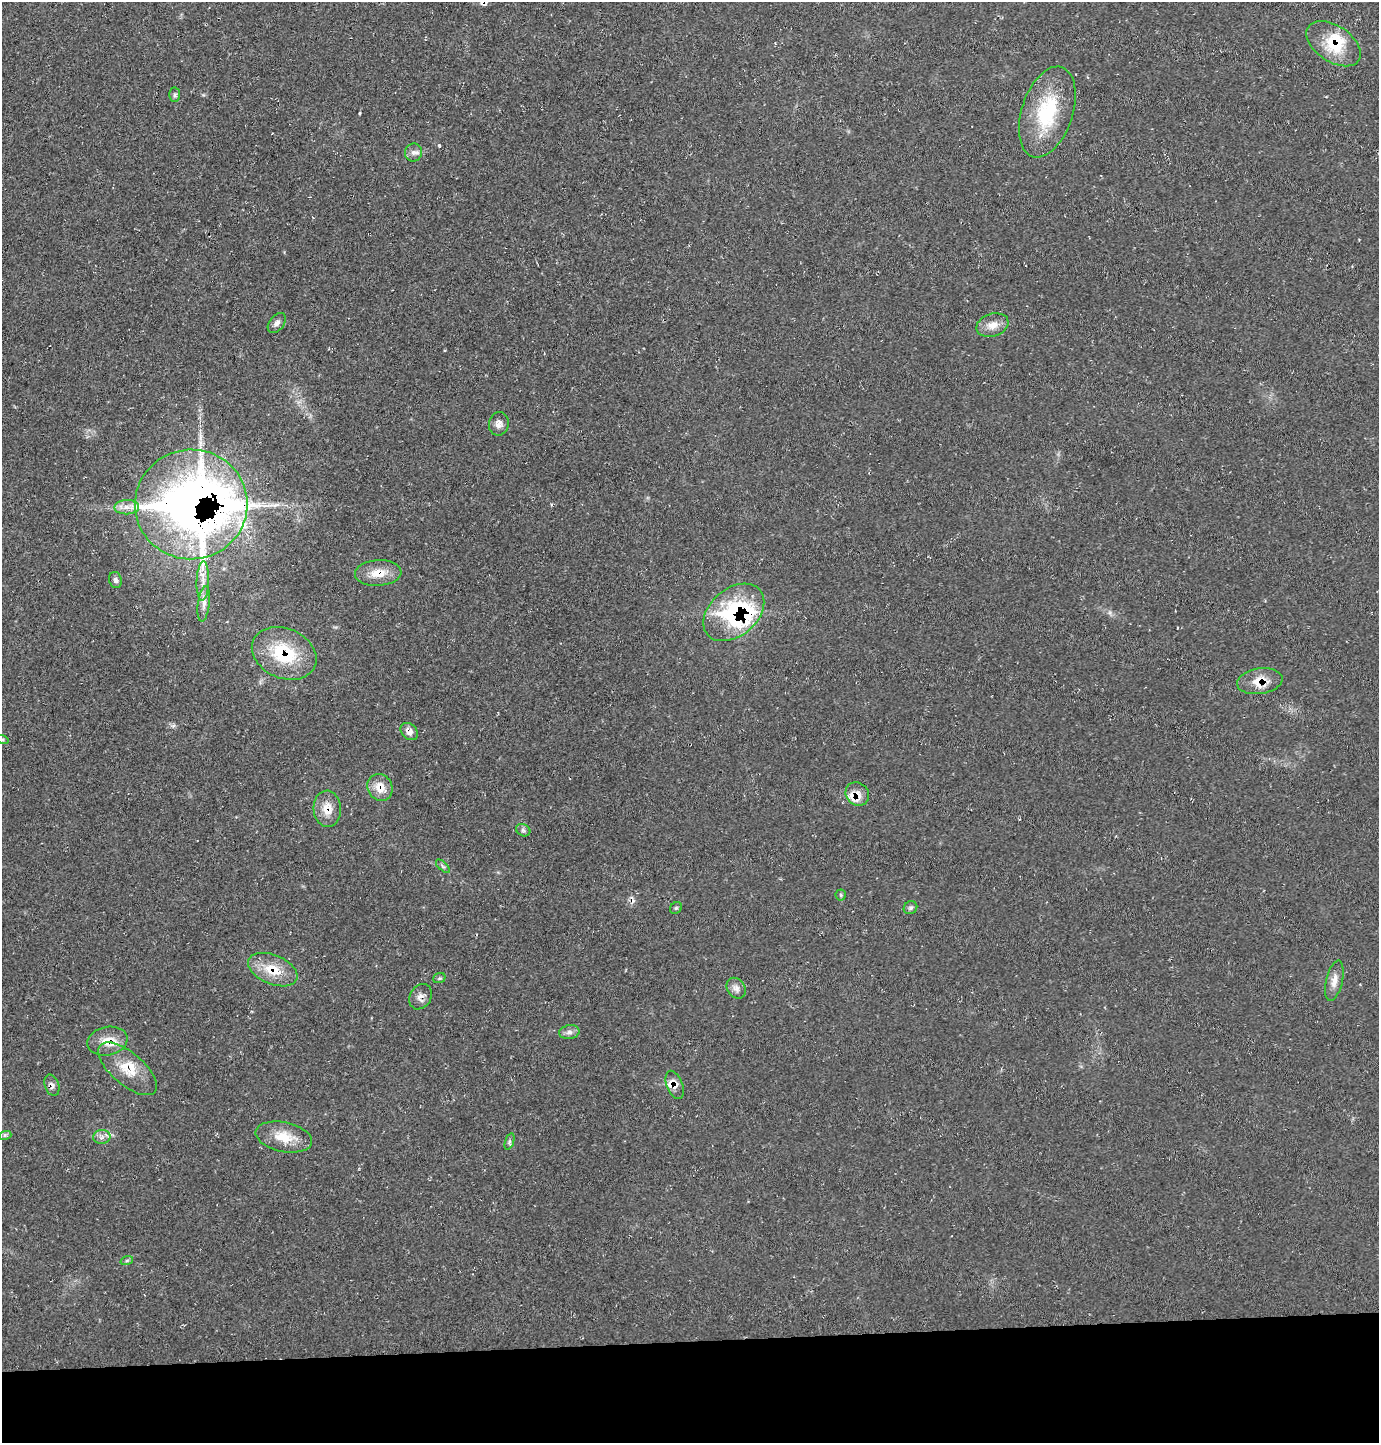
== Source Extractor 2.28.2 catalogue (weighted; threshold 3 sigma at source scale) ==
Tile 8 of 3 x 3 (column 2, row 3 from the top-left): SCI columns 1471-2847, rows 1-1441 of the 4309 x 4326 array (HDU 1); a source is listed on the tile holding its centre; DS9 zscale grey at full resolution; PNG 1381 x 1445 px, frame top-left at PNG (2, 2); each listed source drawn as its Kron ellipse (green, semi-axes under 4 px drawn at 4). Shown black and unused: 7% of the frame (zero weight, under 2 of 3 exposures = <1% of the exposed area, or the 3 px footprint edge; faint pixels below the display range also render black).
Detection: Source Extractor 2.28.2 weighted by HDU 2 'WHT'; one run over the whole footprint, this tile lists its part. Background 0.0209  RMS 0.0061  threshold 0.0273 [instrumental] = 3 sigma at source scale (4.5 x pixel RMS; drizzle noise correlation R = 1.50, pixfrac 1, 0.05/0.05 arcsec/px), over >= 5 px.
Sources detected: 50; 1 inside a brighter object's white glare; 1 cosmic-ray / hot-pixel residue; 1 long thin detection or spike segment (spike, bleed or trail) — neither listed nor drawn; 6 inside a brighter listed object's ellipse — not listed separately; the other 41 listed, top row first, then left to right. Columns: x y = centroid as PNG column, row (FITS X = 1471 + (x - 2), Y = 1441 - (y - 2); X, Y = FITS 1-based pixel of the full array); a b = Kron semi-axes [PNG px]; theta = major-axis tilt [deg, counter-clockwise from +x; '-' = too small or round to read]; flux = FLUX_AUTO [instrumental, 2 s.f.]
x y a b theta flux
1334 44 30 18 -33 22
175 95 7 5 87 1.3
1047 112 47 25 72 42
413 152 9 8 - 2.7
277 323 11 7 53 2.6
992 325 16 11 18 6.5
499 424 12 10 80 3.6
191 504 56 55 - 580
127 507 12 7 1 4.2
378 573 23 13 4 11
115 580 8 6 -76 1.7
203 581 20 6 88 5.4
204 604 18 6 83 3.7
734 612 34 23 40 66
284 653 33 24 -24 36
1260 681 23 12 8 10
409 731 10 7 -44 3.7
2 739 6 4 -19 0.84
380 787 14 12 -62 8.6
857 794 12 11 - 5.8
327 809 18 14 -86 9
523 830 7 6 - 1.5
443 866 8 3 -45 1.1
841 895 5 5 - 0.89
676 908 6 5 - 0.96
910 908 7 6 - 1.5
273 970 26 14 -22 15
439 978 6 5 - 1
1334 981 20 8 77 5.2
736 988 11 9 -54 3.2
421 997 13 10 57 3.7
569 1032 10 7 10 2.6
107 1041 20 14 11 11
128 1069 36 16 -41 17
52 1085 11 7 -71 2.5
675 1085 15 8 -68 5
5 1135 7 4 18 1.1
102 1137 8 7 - 2.4
284 1137 29 14 -12 14
509 1142 8 4 71 1.2
127 1260 6 4 19 0.88
Overlapping masked pixels (flux is a lower limit): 15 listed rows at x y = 1334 44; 191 504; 378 573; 734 612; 284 653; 1260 681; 409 731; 380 787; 857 794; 327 809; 273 970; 421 997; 107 1041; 52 1085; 675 1085
Isophote crosses this tile's border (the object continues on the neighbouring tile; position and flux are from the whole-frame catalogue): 1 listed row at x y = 2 739
Unlisted compact peaks at least as high as the median listed source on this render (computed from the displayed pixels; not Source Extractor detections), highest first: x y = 439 145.